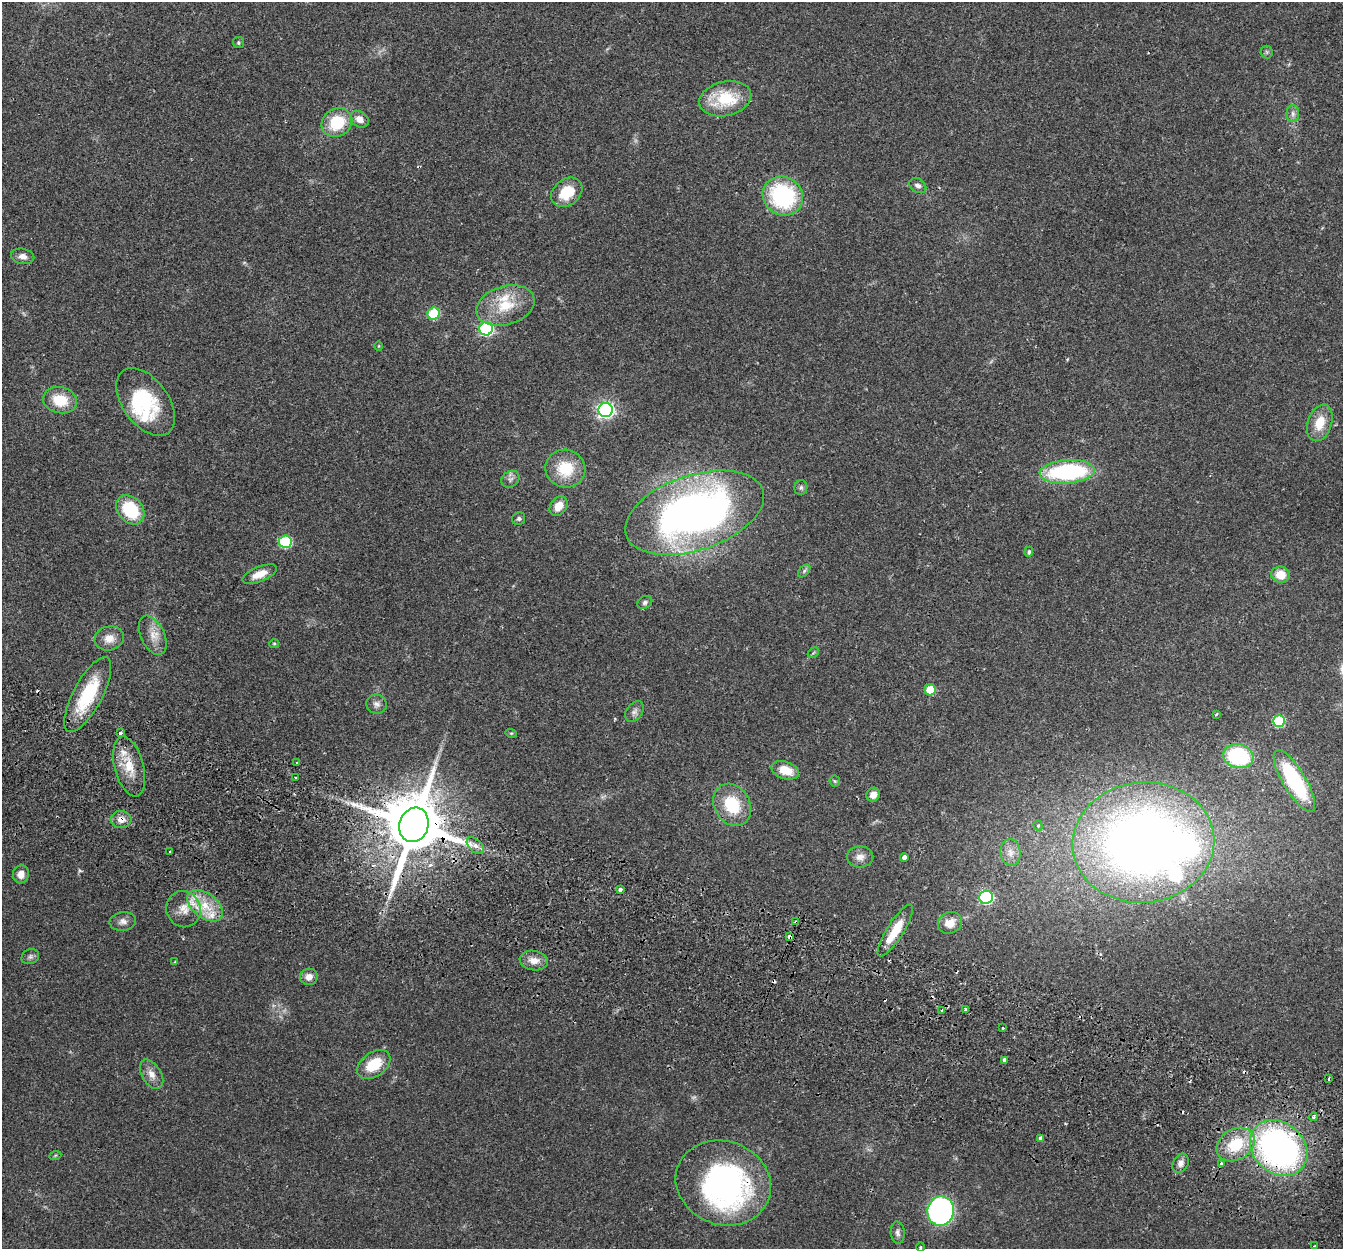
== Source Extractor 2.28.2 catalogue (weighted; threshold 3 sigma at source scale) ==
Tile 6 of 4 x 4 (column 2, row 2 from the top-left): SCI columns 1366-2706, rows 2684-3930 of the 5415 x 5496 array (HDU 1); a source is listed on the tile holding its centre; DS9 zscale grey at full resolution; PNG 1345 x 1251 px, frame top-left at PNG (2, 2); each listed source drawn as its Kron ellipse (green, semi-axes under 4 px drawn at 4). Shown black and unused: <1% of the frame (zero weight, under 2 of 3 exposures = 3% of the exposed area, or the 3 px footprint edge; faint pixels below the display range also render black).
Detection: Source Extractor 2.28.2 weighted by HDU 2 'WHT'; one run over the whole footprint, this tile lists its part. Background 0.0604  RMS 0.0078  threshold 0.0353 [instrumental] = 3 sigma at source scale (4.5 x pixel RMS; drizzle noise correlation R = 1.50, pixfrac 1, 0.05/0.05 arcsec/px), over >= 5 px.
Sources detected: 112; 1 inside a brighter object's white glare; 9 cosmic-ray / hot-pixel residue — neither listed nor drawn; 7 inside a brighter listed object's ellipse — not listed separately; the other 95 listed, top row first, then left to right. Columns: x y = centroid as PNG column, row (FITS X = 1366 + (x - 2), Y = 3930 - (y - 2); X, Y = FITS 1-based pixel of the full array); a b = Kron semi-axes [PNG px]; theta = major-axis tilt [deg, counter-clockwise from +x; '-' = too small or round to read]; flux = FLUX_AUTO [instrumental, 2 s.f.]
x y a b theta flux
238 43 5 5 - 1.3
1267 52 6 6 - 1.4
725 99 26 17 12 36
1293 114 8 6 90 2.7
359 119 10 7 -35 6
337 122 16 13 35 32
918 185 9 7 -36 3.2
567 192 17 13 39 21
783 196 21 19 -33 87
23 256 12 7 -12 4.3
505 305 30 19 16 27
434 314 6 6 - 37
486 329 7 6 - 130
379 346 5 3 - 0.65
60 400 17 13 -14 21
146 402 38 23 -54 48
606 410 7 7 - 250
1320 423 19 12 71 16
565 469 20 19 - 26
1067 472 28 12 4 95
510 479 9 7 36 3.1
801 488 7 6 - 1.8
558 506 10 8 55 9.5
130 510 16 12 -48 38
695 513 72 37 18 450
519 519 7 6 - 1.8
285 542 6 6 - 70
1029 552 5 4 - 1.6
804 571 7 4 46 1.7
259 574 18 7 22 9.7
1280 575 9 8 - 12
645 602 8 6 32 2.1
153 635 21 12 -64 9.8
109 638 15 12 14 8.7
274 644 5 4 - 0.89
813 653 6 4 44 1.1
930 690 5 5 - 22
88 695 42 14 62 46
377 704 10 9 - 3.7
634 712 11 8 53 3.5
1216 714 3 2 - 0.94
1279 721 6 5 - 50
120 733 3 3 - 4.1
511 733 6 3 -17 0.86
1238 756 15 11 -15 67
297 762 3 2 - 0.71
129 767 31 14 -75 18
785 770 14 8 -18 14
295 778 2 2 - 0.81
835 781 5 5 - 1
1294 781 35 11 -59 85
873 795 7 6 - 5.6
732 805 22 17 -59 33
121 820 10 8 -3 6.8
414 825 17 14 71 7200
1038 826 5 4 - 1.2
1143 842 71 60 5 680
475 846 10 6 -44 3.9
170 852 3 2 - 1.2
1011 852 13 10 -83 7.1
860 857 13 10 0 6
904 857 4 4 - 10
21 874 9 8 - 5.4
620 889 4 3 - 3.9
986 897 7 6 - 97
205 906 20 12 -37 19
184 909 18 17 - 13
123 921 13 9 8 4.2
796 922 4 3 - 3.5
950 923 12 10 27 9.8
895 931 30 8 58 22
790 937 4 3 - 4.1
30 957 9 7 25 2.2
534 960 14 9 -9 7.7
175 962 3 3 - 0.6
309 977 9 8 - 5.8
965 1009 3 3 - 12
942 1010 3 3 - 1.4
1003 1028 3 3 - 1.4
1005 1060 4 4 - 4.4
374 1064 18 12 35 23
151 1074 16 9 -58 6.3
1329 1078 3 2 - 1.3
1314 1117 4 4 - 2.1
1041 1138 3 3 - 5.6
1236 1145 20 15 31 29
1279 1148 31 25 -42 290
55 1156 6 4 20 0.92
1181 1163 10 7 61 4
1221 1164 4 4 - 2.5
723 1183 48 41 -20 200
941 1211 15 13 79 190
898 1233 11 7 -86 3
1314 1246 2 2 - 0.7
921 1247 4 3 - 0.79
Overlapping masked pixels (flux is a lower limit): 6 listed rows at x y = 121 820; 414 825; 796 922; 790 937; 1279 1148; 723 1183